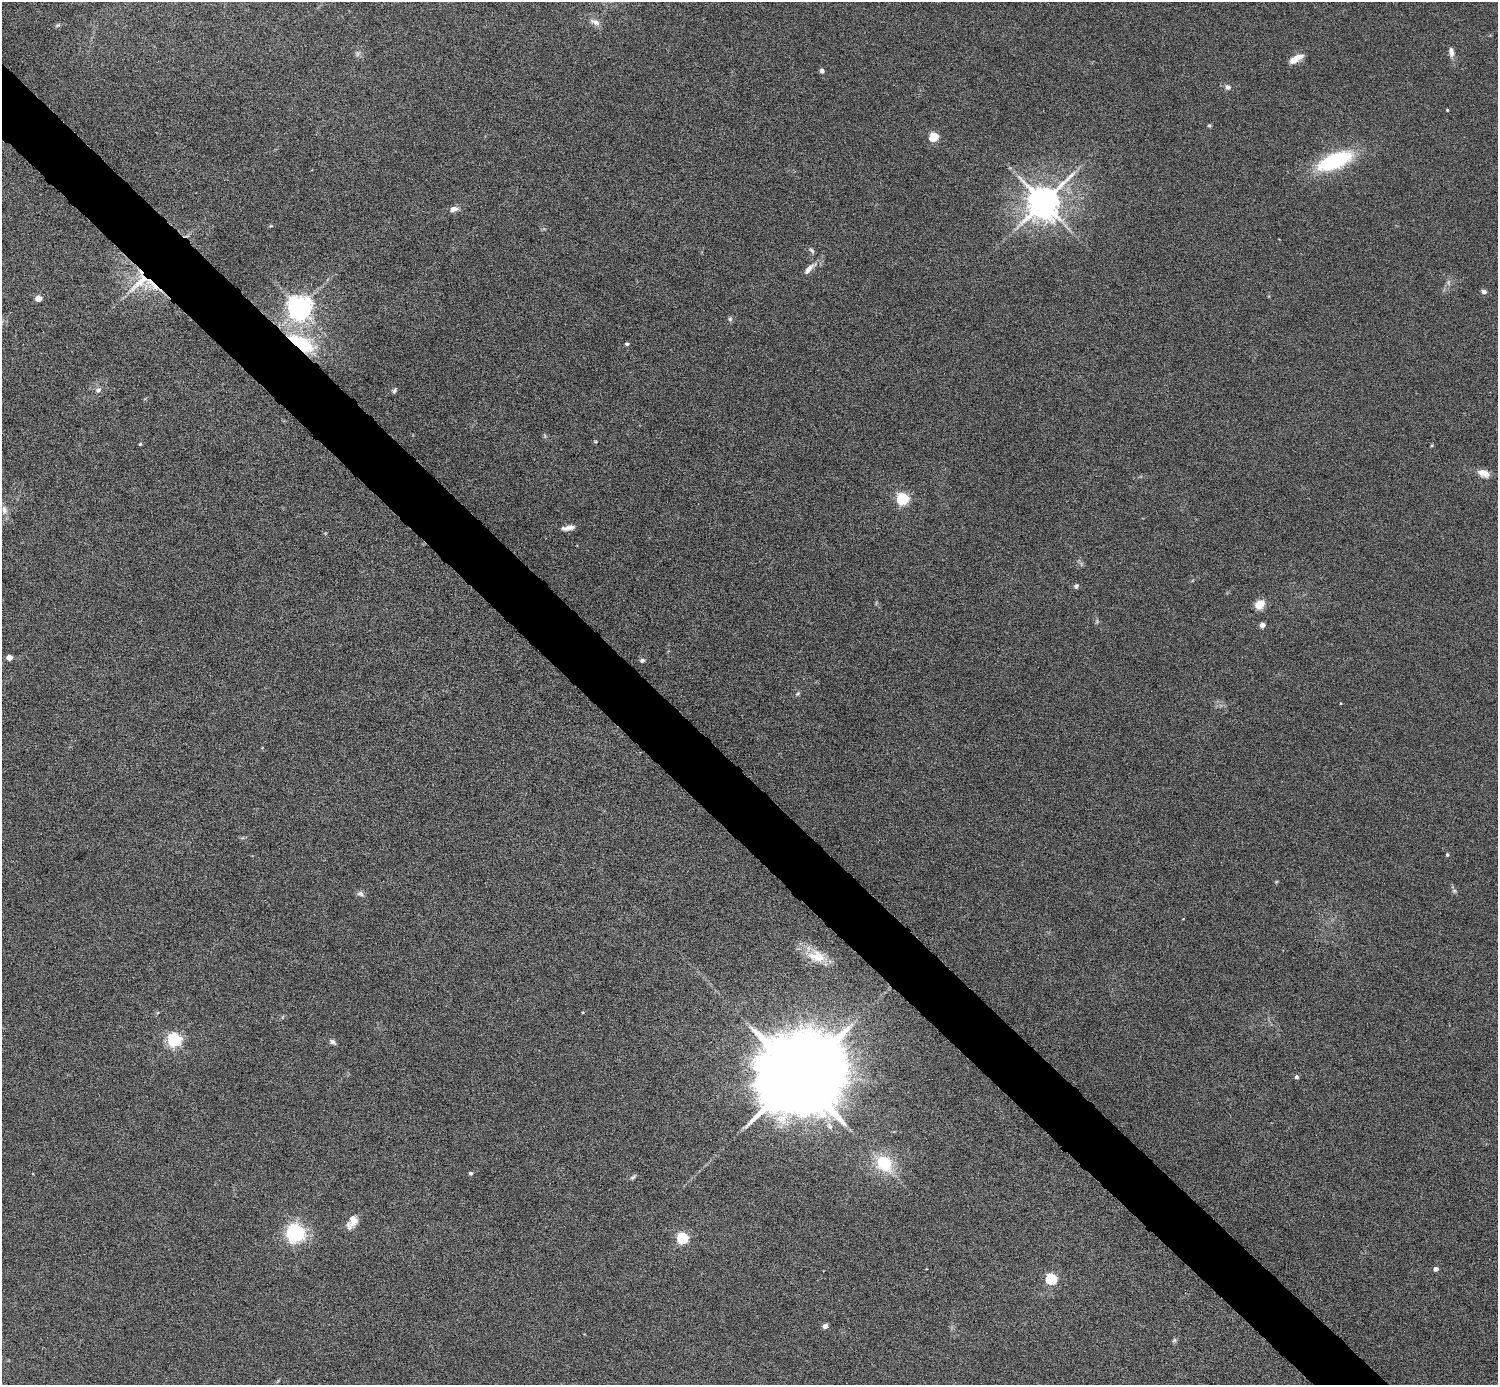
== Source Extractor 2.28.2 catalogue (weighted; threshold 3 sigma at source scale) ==
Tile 11 of 4 x 4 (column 3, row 3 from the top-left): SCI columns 2991-4486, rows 1680-3062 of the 5981 x 5981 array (HDU 1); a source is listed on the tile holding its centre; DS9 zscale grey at full resolution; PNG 1500 x 1387 px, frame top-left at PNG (2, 2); no overlay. Shown black and unused: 5% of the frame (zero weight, under 4 of 8 exposures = <1% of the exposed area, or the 3 px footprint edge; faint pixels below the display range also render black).
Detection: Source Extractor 2.28.2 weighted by HDU 2 'WHT'; one run over the whole footprint, this tile lists its part. Background 0.0442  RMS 0.0039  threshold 0.0158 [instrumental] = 3 sigma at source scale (4.09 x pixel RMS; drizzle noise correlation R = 1.36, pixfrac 0.8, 0.05/0.05 arcsec/px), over >= 5 px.
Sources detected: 58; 2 too faint to see at this stretch — not listed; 1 inside a brighter listed object's ellipse — not listed separately; the other 55 listed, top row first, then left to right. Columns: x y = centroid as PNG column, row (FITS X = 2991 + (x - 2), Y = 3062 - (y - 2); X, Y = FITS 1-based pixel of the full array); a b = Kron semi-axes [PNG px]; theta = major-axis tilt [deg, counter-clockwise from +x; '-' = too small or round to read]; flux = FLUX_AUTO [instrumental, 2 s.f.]
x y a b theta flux
595 22 15 7 -23 2.2
58 25 7 4 30 0.6
1451 52 12 7 -82 1.8
1296 58 16 6 32 4.8
822 71 4 4 - 1.8
1228 87 7 6 - 1.4
1447 110 3 3 - 0.36
1209 125 5 4 - 0.47
933 137 5 5 - 18
1335 161 28 12 22 41
1043 202 10 9 - 880
454 209 11 6 15 2.1
271 226 6 3 -17 0.35
812 250 9 5 -45 0.81
809 268 23 7 44 2.9
141 281 46 12 44 13
1484 292 6 5 - 1.4
38 298 5 4 - 5.7
300 307 7 7 - 380
730 319 7 6 - 0.75
301 343 34 15 -29 26
627 344 4 4 - 0.67
98 390 8 7 - 1.3
394 391 7 4 65 0.69
595 441 5 3 - 0.3
140 444 4 3 - 0.42
1432 445 4 4 - 0.38
1484 473 15 8 -19 3.2
902 499 5 5 - 50
4 510 13 8 -84 2
568 528 15 5 12 2.3
1076 586 6 6 - 0.84
1260 604 12 9 46 4.5
1262 625 4 4 - 3.8
9 657 4 4 - 4.6
642 660 7 5 17 0.75
798 694 7 4 44 0.61
1447 855 4 4 - 0.63
1454 891 7 5 -44 0.69
360 894 10 7 -20 1.2
817 957 27 15 -11 8.5
174 1040 6 6 - 84
333 1042 10 5 -34 1.1
798 1076 25 18 38 9400
1297 1077 4 4 - 0.95
884 1163 15 12 -44 20
471 1173 4 4 - 0.74
633 1177 9 4 39 0.72
352 1222 18 10 59 3.8
295 1233 23 23 - 20
682 1238 5 5 - 41
1436 1269 4 4 - 2.1
1051 1279 5 5 - 40
825 1326 4 4 - 2.8
1174 1340 6 5 - 0.64
Overlapping masked pixels (flux is a lower limit): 2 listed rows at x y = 141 281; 301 343